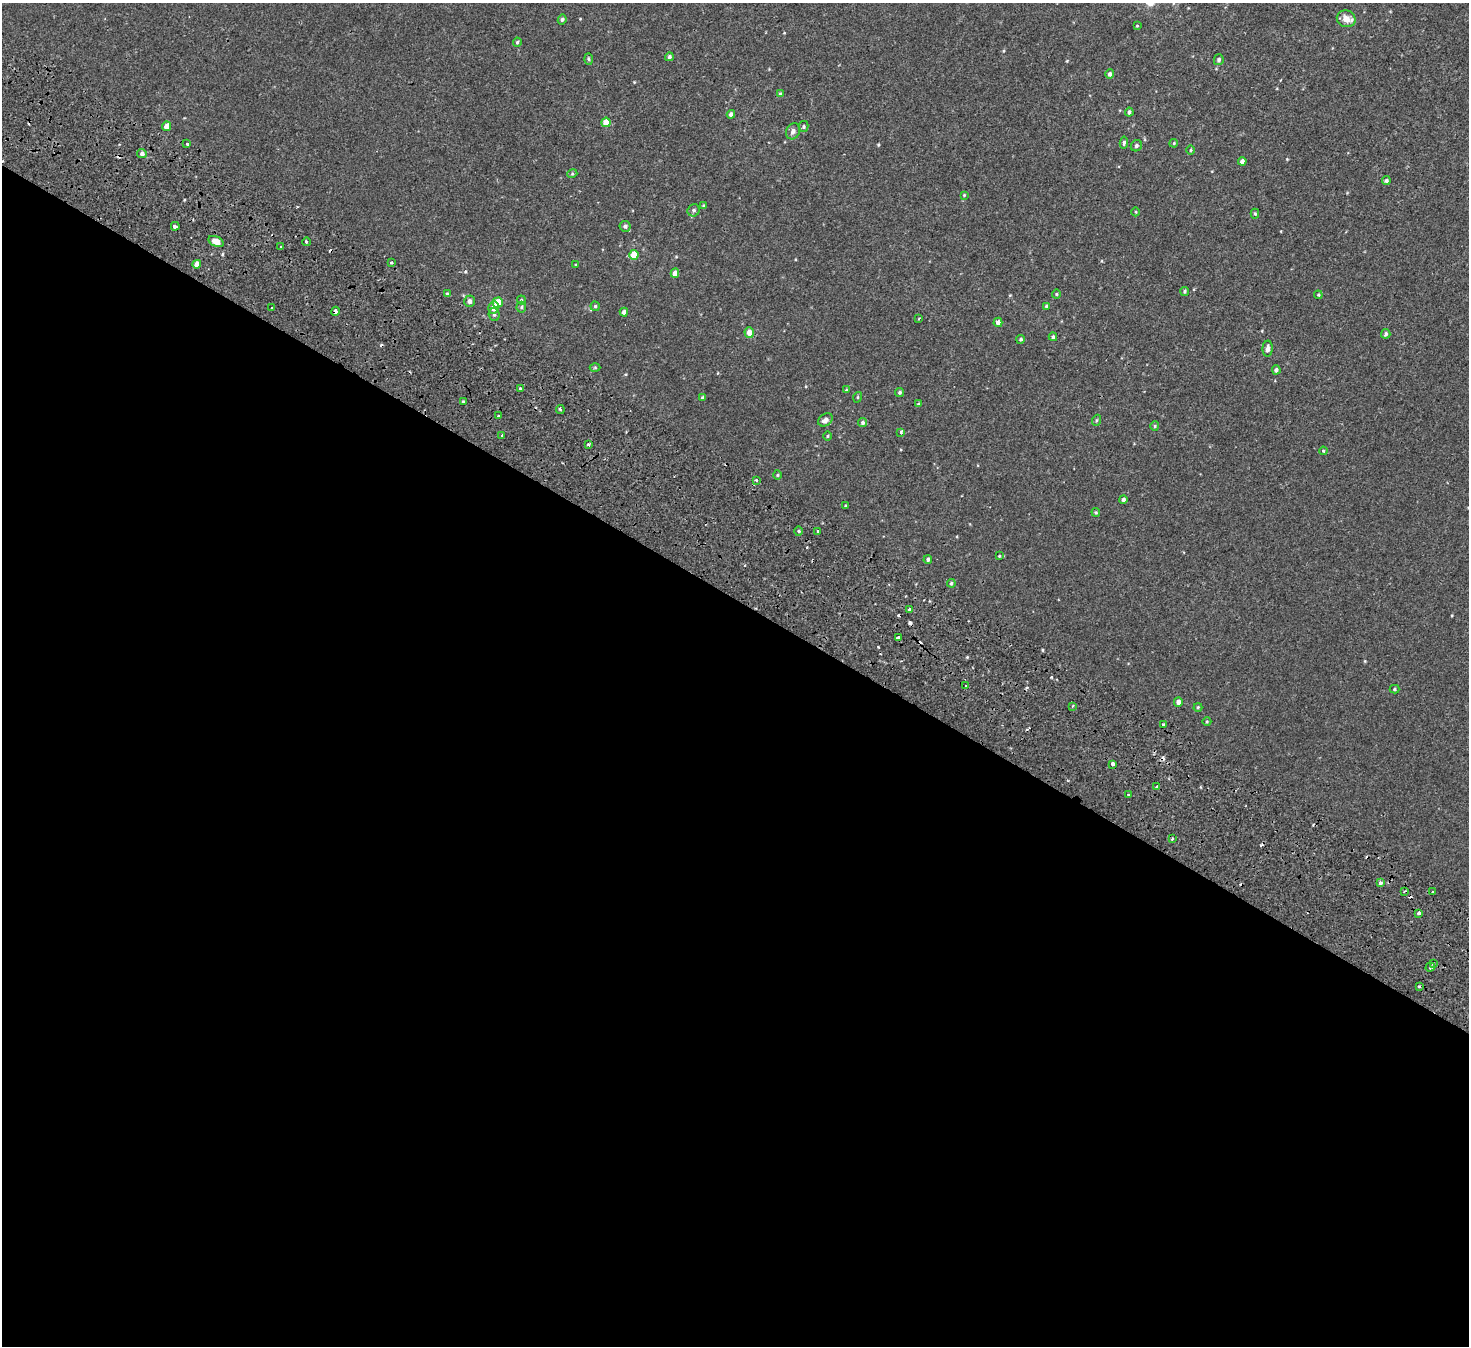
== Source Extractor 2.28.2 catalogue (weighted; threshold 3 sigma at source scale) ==
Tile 14 of 4 x 4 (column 2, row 4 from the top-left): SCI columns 1638-3104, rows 426-1769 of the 6216 x 6287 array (HDU 1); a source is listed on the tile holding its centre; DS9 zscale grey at full resolution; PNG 1471 x 1348 px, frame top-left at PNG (2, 3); each listed source drawn as its Kron ellipse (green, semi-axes under 4 px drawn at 4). Shown black and unused: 56% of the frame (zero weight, under 2 of 3 exposures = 11% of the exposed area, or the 3 px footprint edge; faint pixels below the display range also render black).
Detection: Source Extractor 2.28.2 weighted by HDU 2 'WHT'; one run over the whole footprint, this tile lists its part. Background -2.19e-04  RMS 0.0034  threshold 0.0151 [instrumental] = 3 sigma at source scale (4.5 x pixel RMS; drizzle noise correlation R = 1.50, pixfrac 1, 0.0396/0.0396 arcsec/px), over >= 5 px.
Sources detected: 125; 14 cosmic-ray / hot-pixel residue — neither listed nor drawn; the other 111 listed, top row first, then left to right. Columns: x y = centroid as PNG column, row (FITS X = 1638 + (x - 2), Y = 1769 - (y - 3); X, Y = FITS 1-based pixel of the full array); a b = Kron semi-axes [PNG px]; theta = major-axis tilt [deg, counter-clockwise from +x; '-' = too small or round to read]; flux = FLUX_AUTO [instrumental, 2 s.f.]
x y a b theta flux
1346 19 9 8 - 2.6
562 20 5 4 - 0.62
1137 26 4 2 - 0.2
517 42 5 4 - 0.47
669 57 4 4 - 0.6
588 59 5 3 - 0.4
1219 60 5 5 - 0.68
1110 74 4 4 - 1
780 94 4 4 - 0.34
1129 112 4 3 - 0.65
731 114 4 4 - 1.1
606 122 4 4 - 3.9
166 126 5 4 - 2
804 127 5 4 - 0.48
793 131 8 6 64 1.2
1124 143 6 4 82 0.58
1174 143 4 3 - 0.28
187 144 3 3 - 0.97
1136 146 6 5 - 0.62
1190 150 5 3 - 0.31
142 154 5 4 - 0.98
1242 161 4 4 - 1.1
572 174 5 3 - 0.33
1386 181 4 4 - 0.61
964 195 4 4 - 0.29
704 206 4 4 - 0.49
694 210 6 5 - 0.72
1136 212 4 3 - 0.24
1255 214 5 4 - 0.39
175 226 4 3 - 1.2
625 226 5 5 - 0.83
216 241 8 5 -25 2.6
307 242 4 3 - 0.38
281 247 3 3 - 0.85
634 255 5 4 - 5.4
391 263 3 2 - 0.53
197 264 4 4 - 2
576 265 4 3 - 0.24
675 273 5 4 - 1.9
1185 291 4 4 - 0.46
447 294 4 4 - 0.47
1056 294 4 4 - 0.34
1318 295 4 4 - 0.33
521 300 4 4 - 0.37
469 301 5 5 - 1.1
498 303 5 5 - 4.4
595 306 4 4 - 0.42
1046 306 4 4 - 0.39
521 307 5 5 - 0.47
272 308 3 3 - 1.7
494 308 6 5 - 2.4
335 311 4 3 - 2.3
624 312 4 4 - 0.98
494 315 6 5 - 0.66
919 318 4 3 - 0.3
998 322 5 4 - 1.4
749 332 5 4 - 2.4
1386 334 5 4 - 0.65
1053 337 4 3 - 0.47
1021 339 4 4 - 0.47
1268 349 8 5 86 1.2
595 367 5 3 - 0.3
1276 370 4 4 - 0.76
520 388 4 4 - 0.34
846 390 4 3 - 0.29
900 392 4 4 - 0.5
858 397 5 3 - 0.28
702 398 4 3 - 0.49
463 402 3 3 - 0.83
918 404 4 4 - 0.29
560 410 4 3 - 0.51
498 416 3 2 - 0.25
825 420 8 6 34 1.4
1097 420 5 3 - 0.34
863 423 4 4 - 0.54
1155 426 5 4 - 0.38
901 432 3 3 - 0.59
502 435 3 2 - 0.53
827 436 4 3 - 0.3
588 444 3 2 - 0.51
1323 451 4 3 - 0.4
778 475 5 3 - 0.31
756 480 3 2 - 0.34
1123 499 4 4 - 0.65
846 506 3 2 - 0.37
1096 512 4 3 - 0.37
799 531 5 3 - 0.36
818 531 3 3 - 1.9
999 556 4 4 - 0.25
928 559 4 4 - 0.6
951 583 4 4 - 0.51
909 610 4 3 - 4.6
898 637 4 3 - 2.1
966 686 3 3 - 1.1
1394 689 5 4 - 0.4
1178 702 4 4 - 1.4
1072 706 4 3 - 0.33
1198 707 4 4 - 0.33
1207 721 4 3 - 0.26
1163 724 3 2 - 0.37
1113 764 3 3 - 1.6
1157 787 3 2 - 0.39
1128 795 3 2 - 0.51
1172 839 3 2 - 0.31
1380 883 3 3 - 1.6
1404 891 4 3 - 0.45
1433 892 3 3 - 0.81
1419 913 3 3 - 2
1433 964 3 3 - 0.61
1430 967 5 3 - 0.79
1419 986 3 3 - 0.51
Overlapping masked pixels (flux is a lower limit): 1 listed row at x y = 335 311